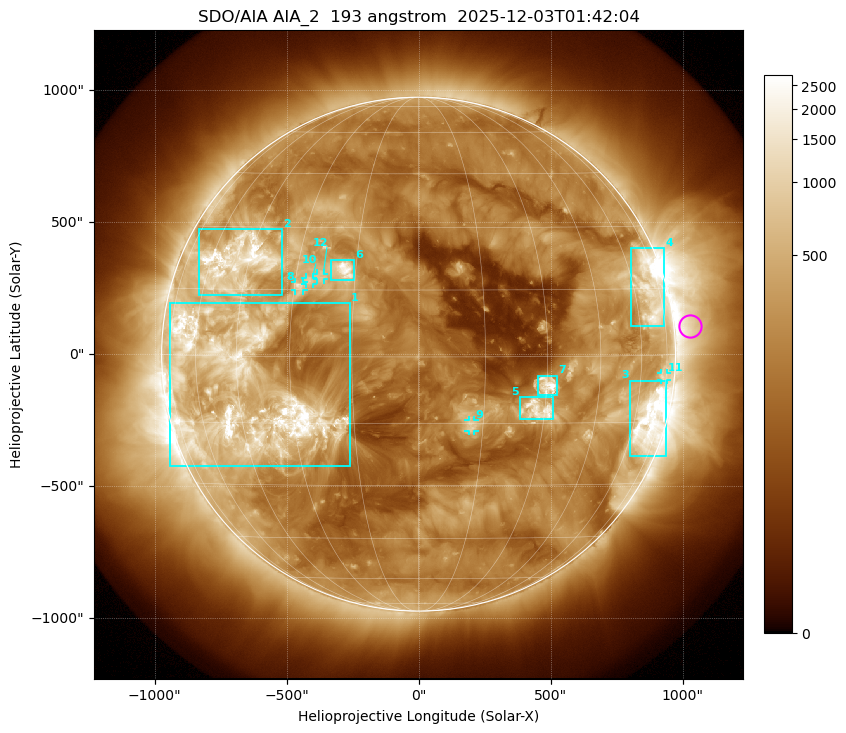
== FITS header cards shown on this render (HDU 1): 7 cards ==
TELESCOP= 'SDO/AIA '           / For AIA: SDO/AIA
INSTRUME= 'AIA_2   '           / For AIA: AIA_ATA1, AIA_ATA2, AIA_ATA3 or AIA_AT
WAVELNTH=                  193 / [angstrom] Wavelength
WAVEUNIT= 'angstrom'           / Wavelength unit: angstrom
DATE-OBS= '2025-12-03T01:42:04.843' / [ISO] Date when observation started; ISO 8
CTYPE1  = 'HPLN-TAN'           / CTYPE1: HPLN
CTYPE2  = 'HPLT-TAN'           / CTYPE2: HPLT

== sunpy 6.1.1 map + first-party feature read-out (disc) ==
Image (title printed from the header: SDO/AIA AIA_2  193 angstrom  2025-12-03T01:42:04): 1024 x 1024 px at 2.4 arcsec/px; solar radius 973 arcsec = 406 px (full disc in frame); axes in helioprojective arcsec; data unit not stated in the header (colour bar unlabelled)
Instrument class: DISC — disc imager (sunpy class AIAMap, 193 A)
Bright regions (active regions / flare kernels): reference = the median radial profile (limb darkening/brightening removed); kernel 9 px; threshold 5 sigma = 610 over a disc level ~207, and >= 1.15x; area >= 12 px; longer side >= 10 px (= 24 arcsec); searched inside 0.97 R_sun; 12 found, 12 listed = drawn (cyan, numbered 1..; 5 of them under ~33 arcsec drawn as corner ticks so the feature stays visible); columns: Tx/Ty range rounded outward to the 5 arcsec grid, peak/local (2 s.f.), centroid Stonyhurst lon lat
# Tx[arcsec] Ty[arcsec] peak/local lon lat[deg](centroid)
1 -945..-260 -425..195 22 -44 -8
2 -830..-515 220..475 17 -50 +21
3 800..940 -385..-100 14 +67 -14
4 805..930 105..400 9.9 +68 +15
5 385..510 -250..-160 8.8 +28 -12
6 -335..-245 280..355 17 -18 +20
7 450..525 -155..-80 17 +30 -6
8 -470..-435 240..275 6.4 -29 +16
9 190..210 -290..-250 5.5 +12 -15
10 -430..-400 265..290 5.9 -26 +17
11 920..940 -100..-70 3.4 +73 -5
12 -385..-360 280..305 6.1 -24 +18
Off-limb structures (1.02-1.3 R_sun): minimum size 162 px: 2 found; the strongest spans PA ~240..300 deg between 1.02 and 1.3 R_sun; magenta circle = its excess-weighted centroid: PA ~275 deg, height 1.06 R_sun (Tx ~1030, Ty ~105 arcsec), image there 3.3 x the reference